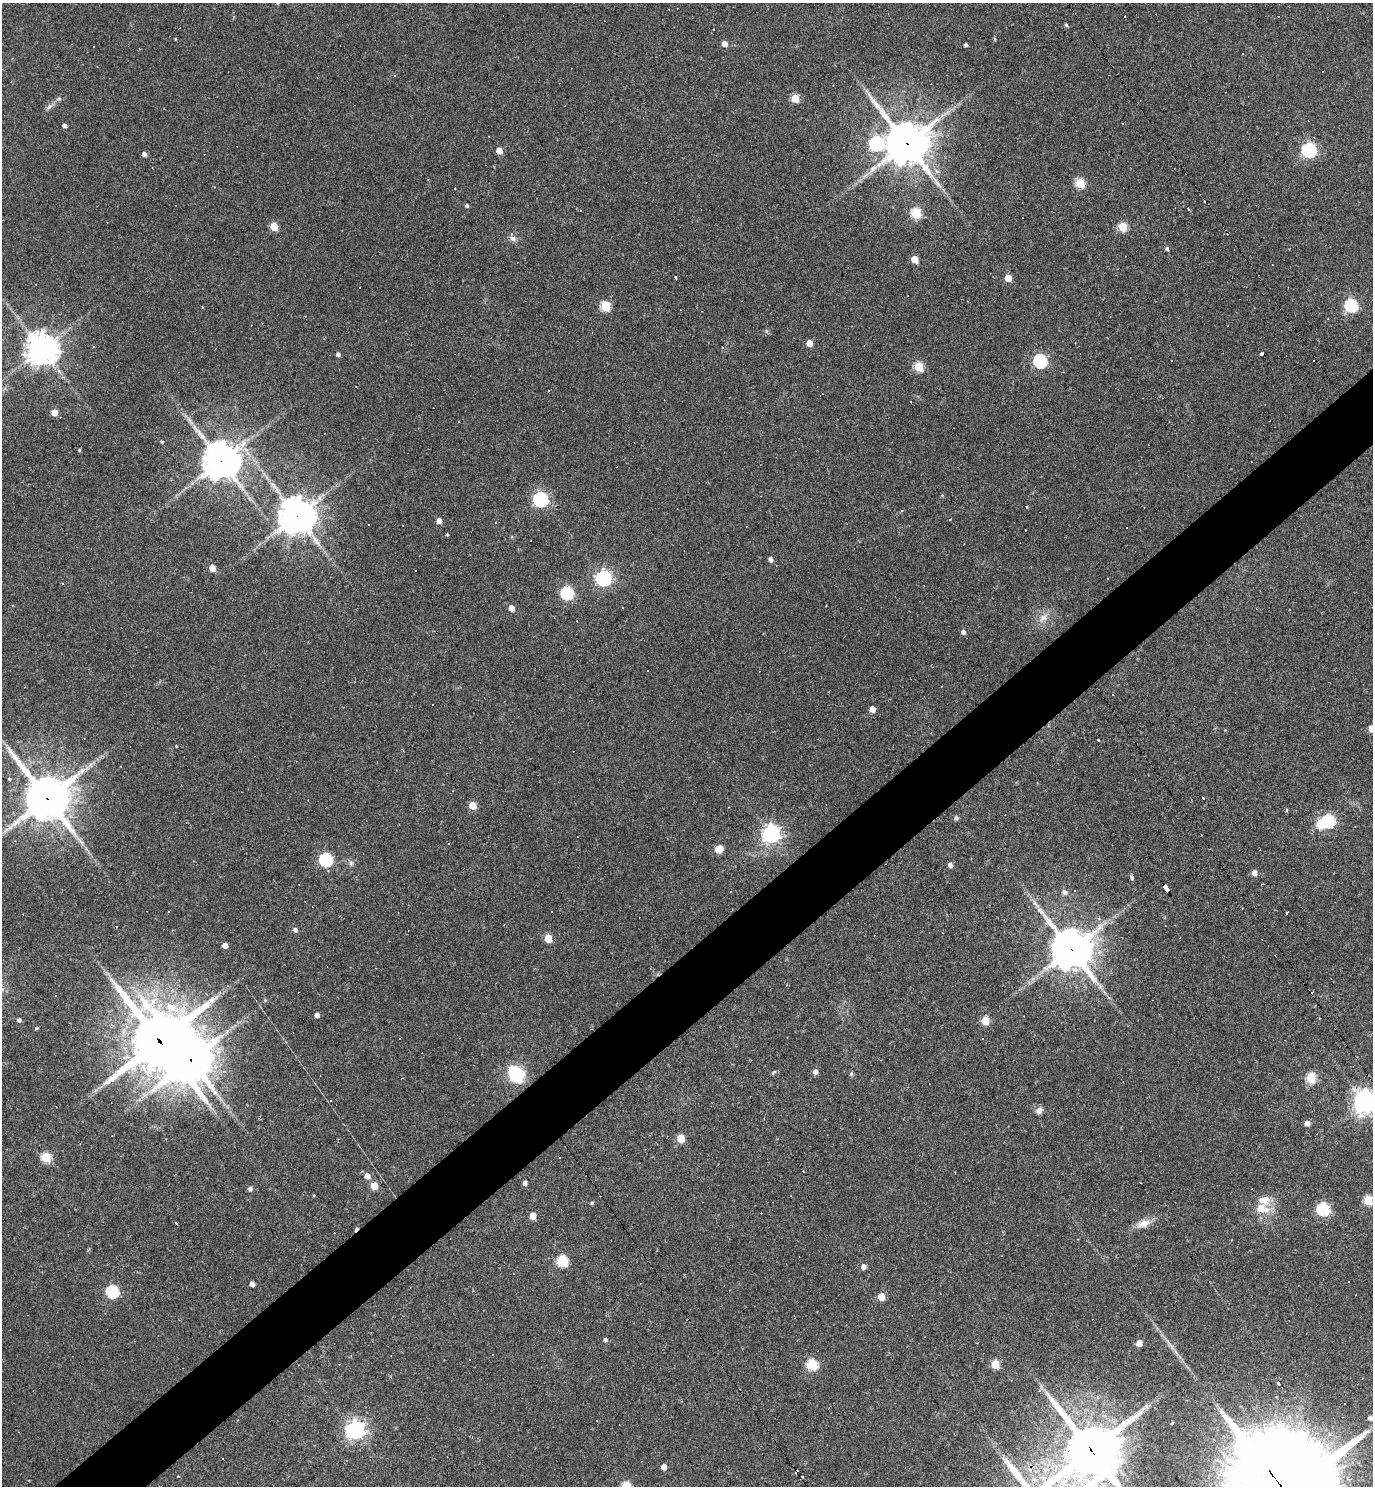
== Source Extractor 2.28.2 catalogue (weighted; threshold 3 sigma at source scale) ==
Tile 7 of 4 x 4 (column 3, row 2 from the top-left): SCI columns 2895-4265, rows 2967-4450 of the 5928 x 5933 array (HDU 1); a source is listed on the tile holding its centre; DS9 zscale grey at full resolution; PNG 1375 x 1488 px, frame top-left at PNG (2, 3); no overlay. Shown black and unused: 5% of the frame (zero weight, under 2 of 3 exposures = <1% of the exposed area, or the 3 px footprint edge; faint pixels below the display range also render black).
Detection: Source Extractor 2.28.2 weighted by HDU 2 'WHT'; one run over the whole footprint, this tile lists its part. Background 0.103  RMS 0.0068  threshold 0.0304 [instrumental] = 3 sigma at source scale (4.5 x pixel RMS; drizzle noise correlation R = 1.50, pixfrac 1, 0.05/0.05 arcsec/px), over >= 5 px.
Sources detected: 197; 1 too faint to see at this stretch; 1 inside a brighter object's white glare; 56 cosmic-ray / hot-pixel residue — not listed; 1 inside a brighter listed object's ellipse — not listed separately; the other 138 listed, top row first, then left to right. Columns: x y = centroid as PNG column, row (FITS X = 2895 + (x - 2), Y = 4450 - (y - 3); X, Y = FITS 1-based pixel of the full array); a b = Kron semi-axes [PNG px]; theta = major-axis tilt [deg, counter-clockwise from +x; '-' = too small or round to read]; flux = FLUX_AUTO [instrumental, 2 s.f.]
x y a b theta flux
278 3 5 3 - 0.69
1124 16 3 2 - 0.88
1066 25 4 3 - 1.1
175 39 3 3 - 0.56
995 39 4 4 - 0.8
725 44 5 4 - 5.7
965 45 3 3 - 1.3
94 46 3 2 - 0.88
795 98 5 5 - 18
49 106 9 6 48 2.3
64 125 4 4 - 2.1
877 143 7 7 - 130
907 143 16 14 -50 2000
1309 150 6 6 - 150
499 151 5 5 - 7.2
144 154 5 4 - 2.6
1080 183 5 5 - 36
467 205 4 4 - 1.5
1189 209 3 3 - 2.5
916 213 6 5 - 48
274 226 5 5 - 19
1123 227 5 5 - 29
513 238 9 7 -15 2.7
1167 248 4 4 - 1.5
914 259 5 5 - 14
675 278 3 3 - 2.4
1008 278 5 5 - 14
1351 305 6 6 - 92
605 306 5 5 - 39
766 331 6 4 -90 1.1
809 343 5 4 - 8.2
42 349 10 10 - 1100
338 354 4 4 - 1.9
1261 354 4 3 - 1.7
1040 361 6 6 - 110
919 367 5 5 - 37
54 413 5 5 - 9.2
161 442 4 3 - 1.2
79 450 4 4 - 0.73
221 461 12 12 - 1500
942 495 5 3 - 0.61
541 499 6 6 - 160
1026 507 4 2 - 0.58
297 516 12 11 - 1300
950 520 4 2 - 0.52
439 521 4 4 - 4.9
369 524 2 2 - 0.58
447 535 3 3 - 0.76
770 559 5 4 - 2.6
212 568 5 4 - 7.6
604 578 7 6 - 200
63 584 4 2 - 0.61
567 593 6 6 - 87
511 608 5 4 - 6.4
1043 618 17 9 42 6.5
577 621 3 2 - 0.55
963 632 5 4 - 2.8
647 671 3 3 - 2.2
1112 695 3 3 - 4.2
433 704 3 2 - 0.71
872 709 5 4 - 7.5
1372 729 5 5 - 10
931 733 3 3 - 0.52
1098 739 3 3 - 3.3
176 746 3 3 - 1.2
403 750 3 3 - 0.47
90 765 7 6 - 2
9 779 4 4 - 0.9
47 798 16 14 -51 2500
1203 798 3 2 - 0.63
472 806 5 5 - 15
1286 810 5 3 - 0.79
956 818 6 5 - 1.6
1329 821 6 5 - 75
771 834 7 7 - 320
719 849 6 5 - 18
326 860 6 6 - 110
351 863 8 6 -89 2
950 865 5 5 - 3
1255 873 5 4 - 5.9
1132 878 5 4 - 1.9
1166 888 8 4 -57 75
1064 892 7 6 - 2.5
1035 903 12 4 -60 2.8
1287 913 3 3 - 5.8
116 926 3 2 - 0.42
295 930 6 5 - 2.2
548 938 5 5 - 22
225 945 4 4 - 4.6
1071 949 15 13 -52 1800
265 1000 5 4 - 0.83
317 1015 5 5 - 3.1
19 1020 5 5 - 2
985 1021 5 5 - 20
36 1028 3 3 - 2.4
160 1041 23 21 -86 4100
190 1060 15 13 87 2000
773 1072 8 3 45 0.9
815 1072 5 5 - 3.2
516 1074 19 15 -49 32
851 1074 6 5 - 1.2
1311 1078 6 5 - 41
1365 1102 8 7 - 650
1039 1110 10 7 54 3.1
1307 1123 5 5 - 3.9
112 1136 3 2 - 0.89
681 1138 5 5 - 19
46 1157 5 5 - 42
803 1171 3 2 - 1.6
367 1176 6 5 - 5.3
525 1183 4 4 - 2.8
374 1186 5 5 - 14
250 1189 5 4 - 2.5
1368 1200 5 5 - 33
592 1203 4 4 - 1.1
1262 1208 21 14 -10 12
1323 1209 6 6 - 94
533 1216 5 5 - 8
176 1223 3 3 - 2.1
1143 1223 19 9 22 7.5
562 1261 6 5 - 57
863 1267 5 5 - 3.5
252 1284 4 4 - 4
112 1292 6 6 - 79
881 1297 5 5 - 15
605 1340 4 4 - 1.7
1139 1343 5 5 - 7.8
1171 1345 18 4 -53 3.8
995 1364 5 5 - 24
812 1365 6 5 - 55
1278 1383 4 3 - 3.4
1040 1391 5 3 - 0.83
1370 1418 5 4 - 2.4
1172 1423 3 2 - 0.96
355 1430 7 7 - 360
1091 1450 20 17 -60 3600
664 1467 5 4 - 6.2
179 1476 3 3 - 5.5
Overlapping masked pixels (flux is a lower limit): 9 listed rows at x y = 907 143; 221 461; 297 516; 47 798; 1166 888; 1071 949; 160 1041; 190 1060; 1091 1450
Isophote crosses this tile's border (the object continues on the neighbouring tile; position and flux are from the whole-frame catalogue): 4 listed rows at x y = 278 3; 1372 729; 1365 1102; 1091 1450